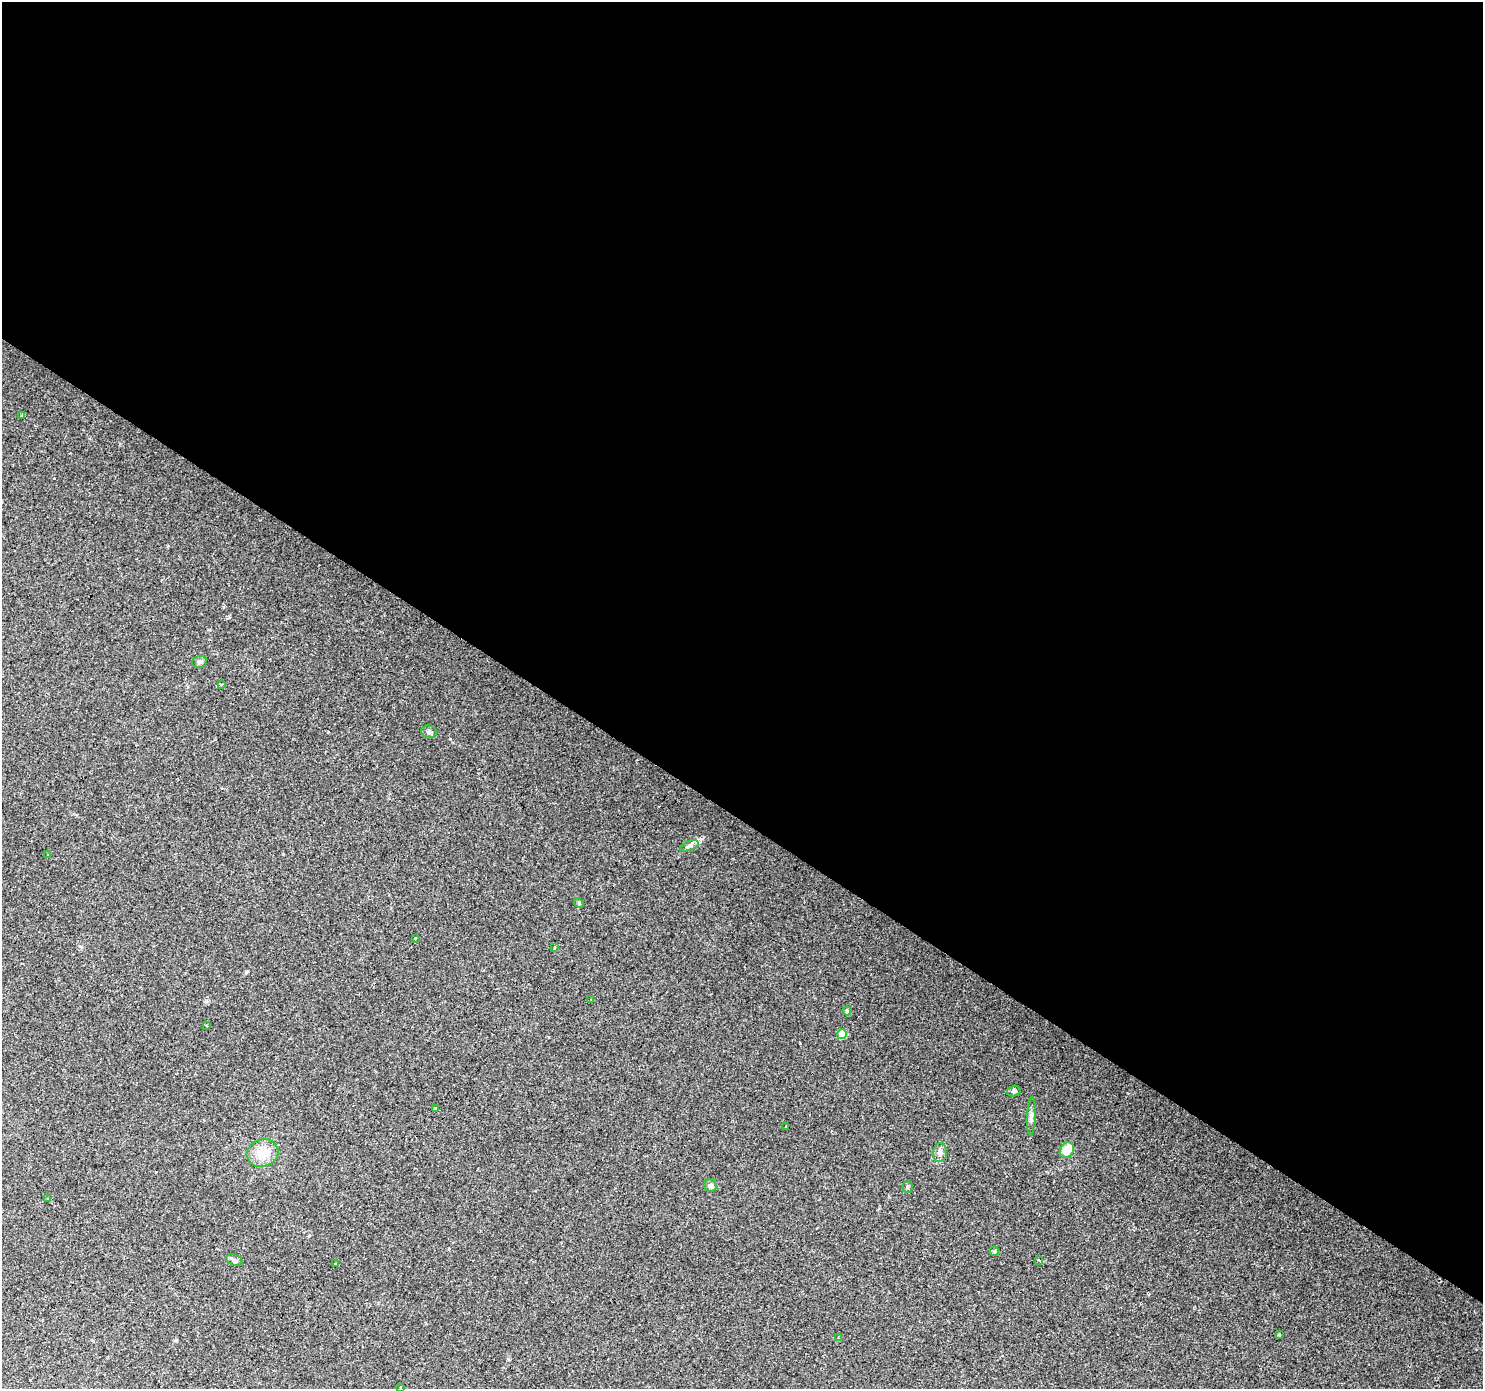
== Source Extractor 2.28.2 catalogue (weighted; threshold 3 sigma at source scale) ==
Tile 3 of 4 x 4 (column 3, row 1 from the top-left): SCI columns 2967-4447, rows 4413-5799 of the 5927 x 5983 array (HDU 1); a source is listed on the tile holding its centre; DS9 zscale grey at full resolution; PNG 1485 x 1391 px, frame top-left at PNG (2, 2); each listed source drawn as its Kron ellipse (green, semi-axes under 4 px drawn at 4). Shown black and unused: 59% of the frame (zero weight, under 2 of 3 exposures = <1% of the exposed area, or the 3 px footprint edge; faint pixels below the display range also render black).
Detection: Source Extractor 2.28.2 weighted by HDU 2 'WHT'; one run over the whole footprint, this tile lists its part. Background 0.0516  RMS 0.0052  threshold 0.0234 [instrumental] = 3 sigma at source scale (4.5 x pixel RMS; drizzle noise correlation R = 1.50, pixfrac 1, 0.0396/0.0396 arcsec/px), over >= 5 px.
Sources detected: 33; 3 cosmic-ray / hot-pixel residue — neither listed nor drawn; the other 30 listed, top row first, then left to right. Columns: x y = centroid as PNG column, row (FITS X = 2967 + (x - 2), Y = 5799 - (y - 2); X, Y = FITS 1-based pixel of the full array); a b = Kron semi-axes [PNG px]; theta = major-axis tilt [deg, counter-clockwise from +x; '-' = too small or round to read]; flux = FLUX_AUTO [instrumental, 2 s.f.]
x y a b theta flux
22 415 4 3 - 0.57
199 662 7 5 15 1.1
221 684 3 3 - 3.1
429 732 8 6 -12 1.3
690 846 9 4 22 1.5
47 855 2 2 - 0.46
579 903 5 4 - 0.61
415 938 3 3 - 0.86
555 948 4 3 - 0.85
591 1000 3 3 - 0.74
847 1011 4 4 - 0.94
206 1026 3 2 - 0.94
842 1034 5 4 - 11
1014 1091 7 5 14 1
435 1109 3 3 - 2.9
1031 1116 19 4 87 1.9
786 1126 3 3 - 1.2
1067 1150 8 6 54 8.3
263 1153 16 13 17 9
940 1153 9 7 84 2.3
710 1185 6 6 - 1.5
908 1187 5 5 - 0.78
48 1199 3 3 - 0.78
994 1251 5 4 - 0.54
234 1260 9 5 -20 1.3
1039 1260 3 3 - 3.1
335 1264 3 3 - 1.1
1279 1335 3 3 - 1.7
838 1338 3 3 - 0.8
400 1387 3 3 - 0.78
Isophote crosses this tile's border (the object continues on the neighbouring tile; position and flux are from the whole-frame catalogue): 1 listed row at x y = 400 1387
Unlisted compact peaks at least as high as the median listed source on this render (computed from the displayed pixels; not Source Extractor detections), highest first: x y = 450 739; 800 1043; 246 972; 508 1359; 206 1001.